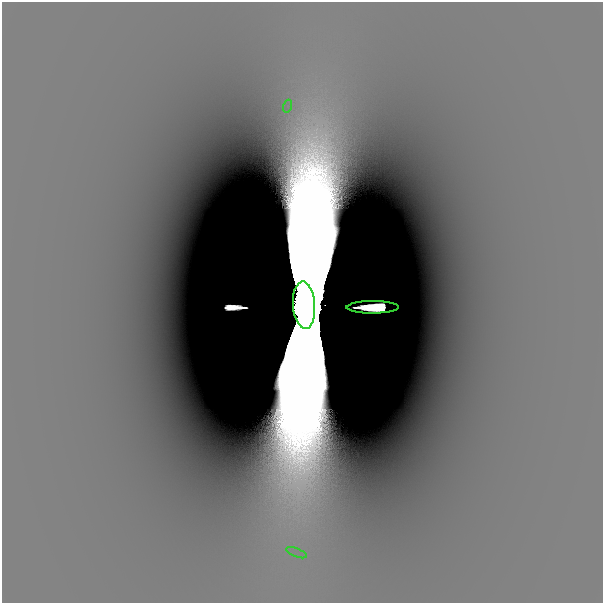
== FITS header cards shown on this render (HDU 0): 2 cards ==
NAXIS1  =                  601
NAXIS2  =                  601

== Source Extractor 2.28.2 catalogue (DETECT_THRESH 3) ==
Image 601 x 601 px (HDU 0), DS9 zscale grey, 1 PNG px = 1 image px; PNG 605 x 605 px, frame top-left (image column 1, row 601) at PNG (2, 2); each listed source drawn as its Kron ellipse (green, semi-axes under 4 px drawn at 4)
Background -2.32e-12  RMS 1.2e-12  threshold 3.48e-12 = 3 sigma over >= 5 px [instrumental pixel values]
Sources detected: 5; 1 with non-positive FLUX_AUTO (blend fragments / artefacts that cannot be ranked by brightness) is neither listed nor drawn; the other 4 listed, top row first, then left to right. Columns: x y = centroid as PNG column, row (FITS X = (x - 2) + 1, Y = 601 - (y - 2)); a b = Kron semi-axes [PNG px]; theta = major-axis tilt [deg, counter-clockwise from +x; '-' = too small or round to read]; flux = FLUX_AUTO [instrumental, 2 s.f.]
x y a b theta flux
288 106 6 4 72 1.6e-10
304 305 24 11 -86 3.4e+01
373 307 26 6 0 5.3e-09
296 553 11 3 -21 3.5e-10
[1 non-positive-flux detection neither listed nor drawn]